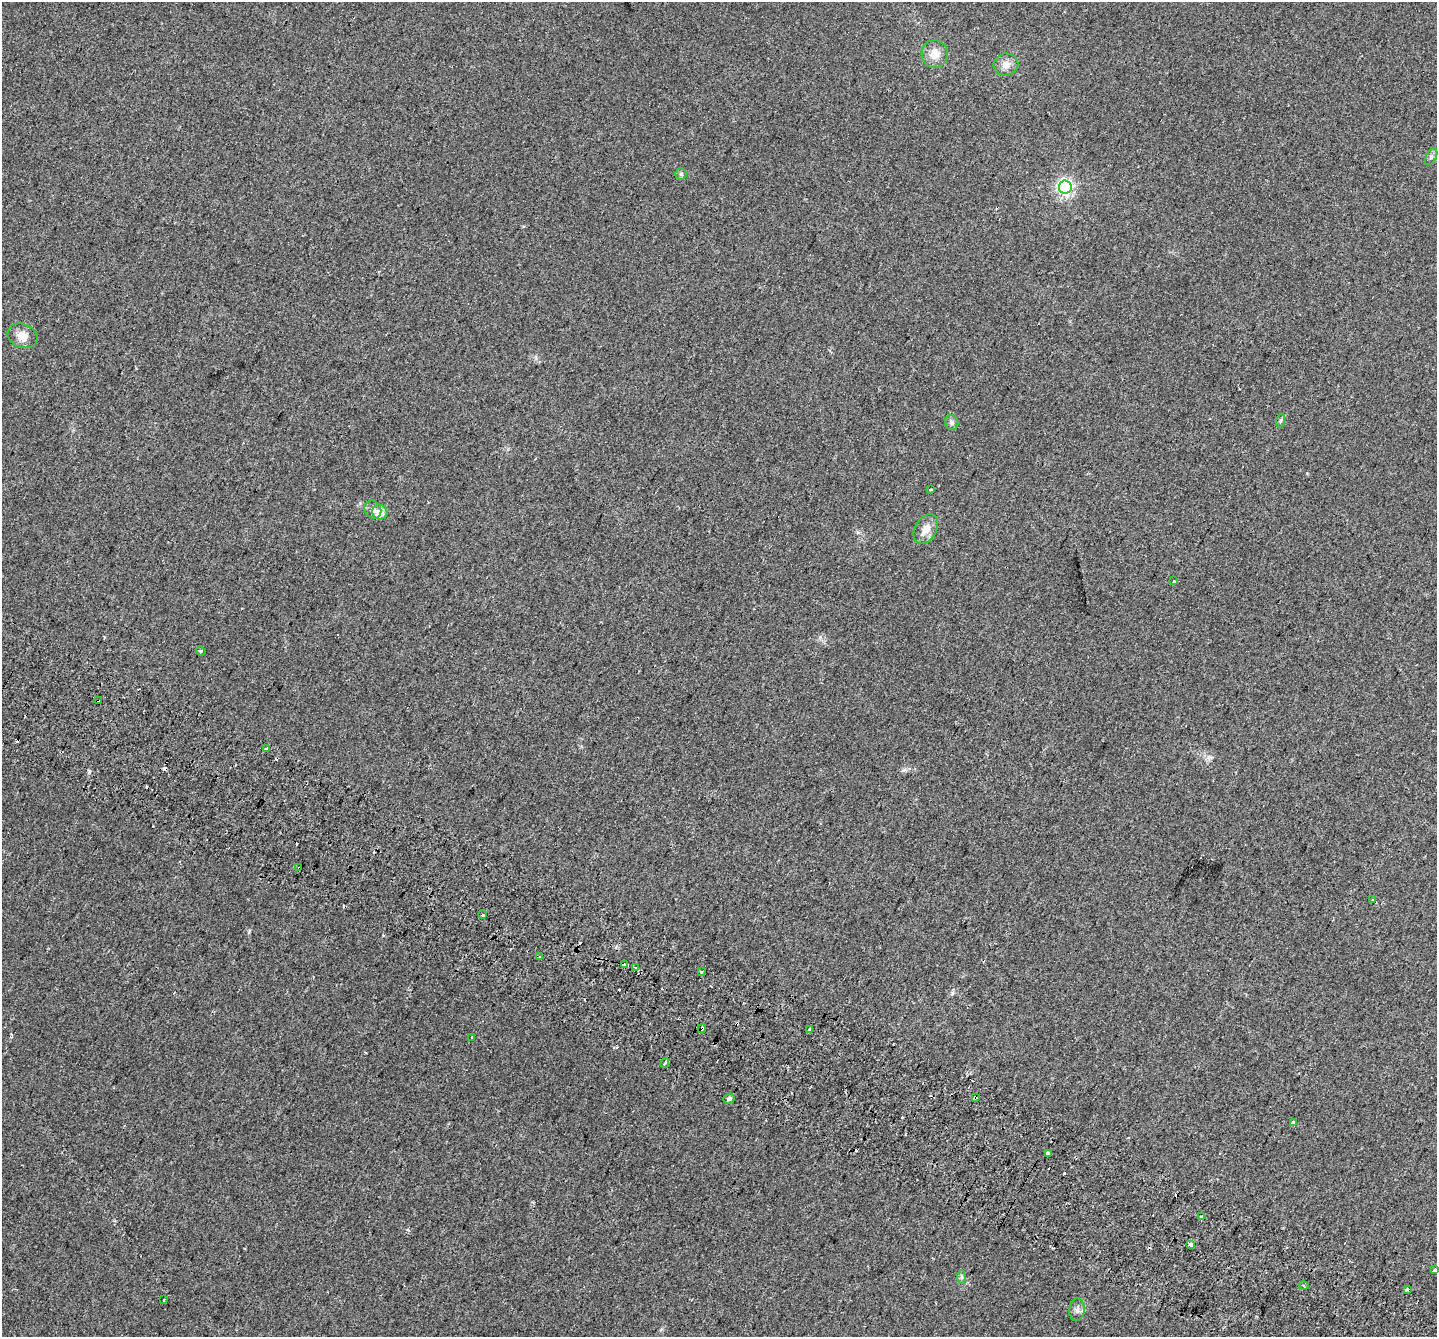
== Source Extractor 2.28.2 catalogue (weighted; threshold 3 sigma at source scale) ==
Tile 6 of 4 x 4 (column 2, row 2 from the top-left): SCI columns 1500-2934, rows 3014-4348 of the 5860 x 5963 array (HDU 1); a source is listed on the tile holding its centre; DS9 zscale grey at full resolution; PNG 1439 x 1339 px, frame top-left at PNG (2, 2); each listed source drawn as its Kron ellipse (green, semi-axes under 4 px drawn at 4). Shown black and unused: <1% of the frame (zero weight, under 2 of 3 exposures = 4% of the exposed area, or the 3 px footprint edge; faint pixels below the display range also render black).
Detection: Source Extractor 2.28.2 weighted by HDU 2 'WHT'; one run over the whole footprint, this tile lists its part. Background 0.0214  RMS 0.0051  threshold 0.0227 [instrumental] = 3 sigma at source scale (4.5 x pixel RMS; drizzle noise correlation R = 1.50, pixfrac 1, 0.0396/0.0396 arcsec/px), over >= 5 px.
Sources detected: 54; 15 cosmic-ray / hot-pixel residue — neither listed nor drawn; the other 39 listed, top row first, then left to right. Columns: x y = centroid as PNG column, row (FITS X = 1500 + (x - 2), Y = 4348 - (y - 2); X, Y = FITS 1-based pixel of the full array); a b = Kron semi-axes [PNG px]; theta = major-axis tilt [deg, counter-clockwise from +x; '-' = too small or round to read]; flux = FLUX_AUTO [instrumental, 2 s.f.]
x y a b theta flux
935 54 14 13 - 5.3
1006 65 12 11 - 3.6
1431 157 9 5 64 1.2
681 174 5 5 - 0.82
1065 187 6 6 - 130
22 336 15 12 -21 4.6
1280 421 7 4 71 0.72
952 422 7 6 - 1.2
930 490 3 3 - 1.5
373 509 9 8 - 2.1
380 512 8 7 - 6.3
926 529 16 10 60 4.8
1174 581 3 3 - 1.3
201 651 5 4 - 0.55
98 700 3 2 - 1
267 748 3 3 - 6.1
299 868 3 3 - 2.2
1373 899 4 2 - 0.42
482 915 3 3 - 2.3
540 956 3 3 - 3.3
625 964 4 3 - 17
636 967 3 3 - 1.2
701 972 3 3 - 2.2
702 1029 4 3 - 3.6
810 1030 4 3 - 1.8
472 1037 3 2 - 0.46
665 1063 5 3 - 5
975 1097 4 3 - 2
729 1099 6 5 - 1.3
1294 1123 3 3 - 1.7
1048 1153 3 3 - 42
1202 1217 4 3 - 1.5
1190 1245 3 3 - 13
1435 1270 3 3 - 1.6
962 1277 7 4 90 0.77
1304 1286 5 3 - 0.58
1407 1289 3 3 - 2.6
164 1300 3 2 - 0.62
1077 1310 11 7 86 2.1
Overlapping masked pixels (flux is a lower limit): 4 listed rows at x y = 98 700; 299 868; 702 1029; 975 1097
Isophote crosses this tile's border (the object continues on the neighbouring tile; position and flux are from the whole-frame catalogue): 1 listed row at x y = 1435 1270
Unlisted compact peaks at least as high as the median listed source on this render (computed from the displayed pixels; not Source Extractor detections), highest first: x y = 89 771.